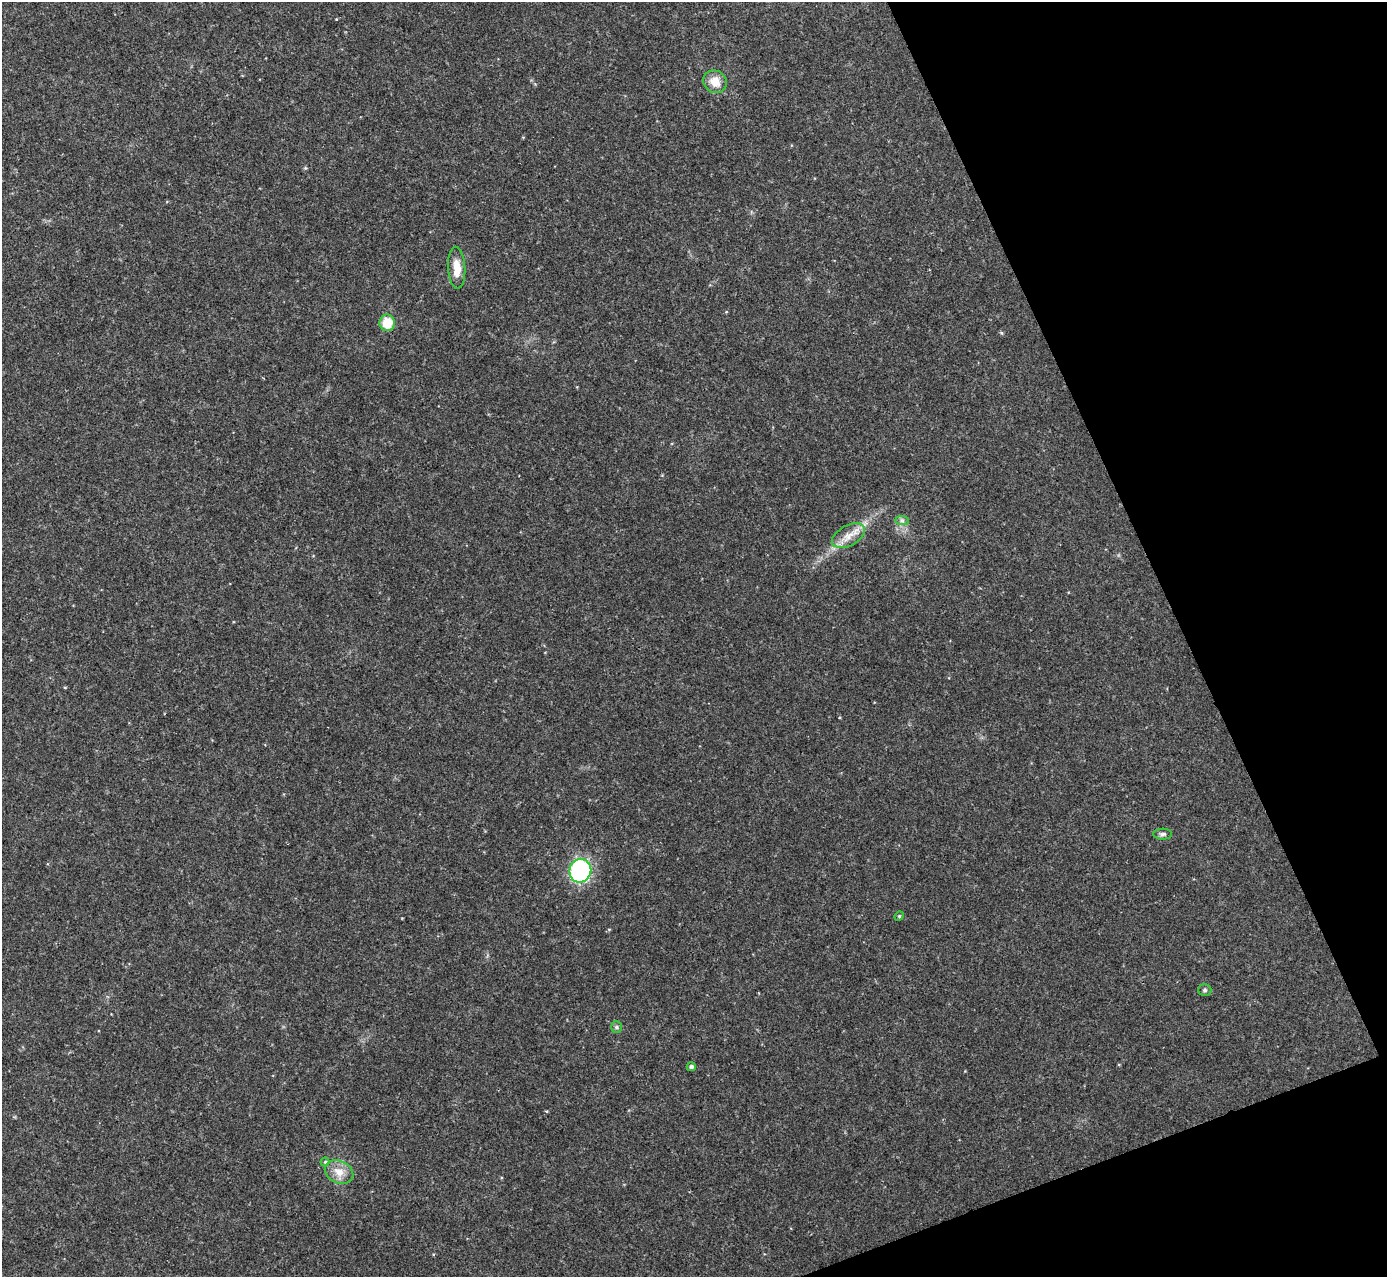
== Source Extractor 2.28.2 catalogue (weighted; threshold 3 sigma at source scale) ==
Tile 12 of 4 x 4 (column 4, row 3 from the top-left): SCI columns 4157-5541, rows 1426-2700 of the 5544 x 5529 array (HDU 1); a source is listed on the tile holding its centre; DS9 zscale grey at full resolution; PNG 1389 x 1279 px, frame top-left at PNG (2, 2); each listed source drawn as its Kron ellipse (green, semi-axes under 4 px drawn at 4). Shown black and unused: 19% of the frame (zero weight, under 2 of 3 exposures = <1% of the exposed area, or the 3 px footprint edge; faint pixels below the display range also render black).
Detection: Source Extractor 2.28.2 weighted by HDU 2 'WHT'; one run over the whole footprint, this tile lists its part. Background 0.0829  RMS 0.0087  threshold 0.0391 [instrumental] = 3 sigma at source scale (4.5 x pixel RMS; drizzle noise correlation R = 1.50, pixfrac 1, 0.05/0.05 arcsec/px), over >= 5 px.
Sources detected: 13; all 13 listed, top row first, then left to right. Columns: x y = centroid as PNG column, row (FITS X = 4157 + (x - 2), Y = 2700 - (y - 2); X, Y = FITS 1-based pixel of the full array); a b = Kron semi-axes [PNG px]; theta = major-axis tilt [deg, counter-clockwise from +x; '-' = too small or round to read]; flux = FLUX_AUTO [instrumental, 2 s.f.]
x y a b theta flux
715 82 12 11 - 12
457 268 21 8 -87 12
387 323 8 7 - 18
902 521 7 4 -1 1.9
848 536 18 10 28 11
1162 834 9 5 1 2.2
580 871 12 11 - 120
899 916 5 4 - 1.1
1205 990 6 5 - 1.9
616 1027 6 5 - 1.4
691 1067 4 4 - 2.6
325 1162 4 4 - 1.1
339 1172 15 11 -25 10